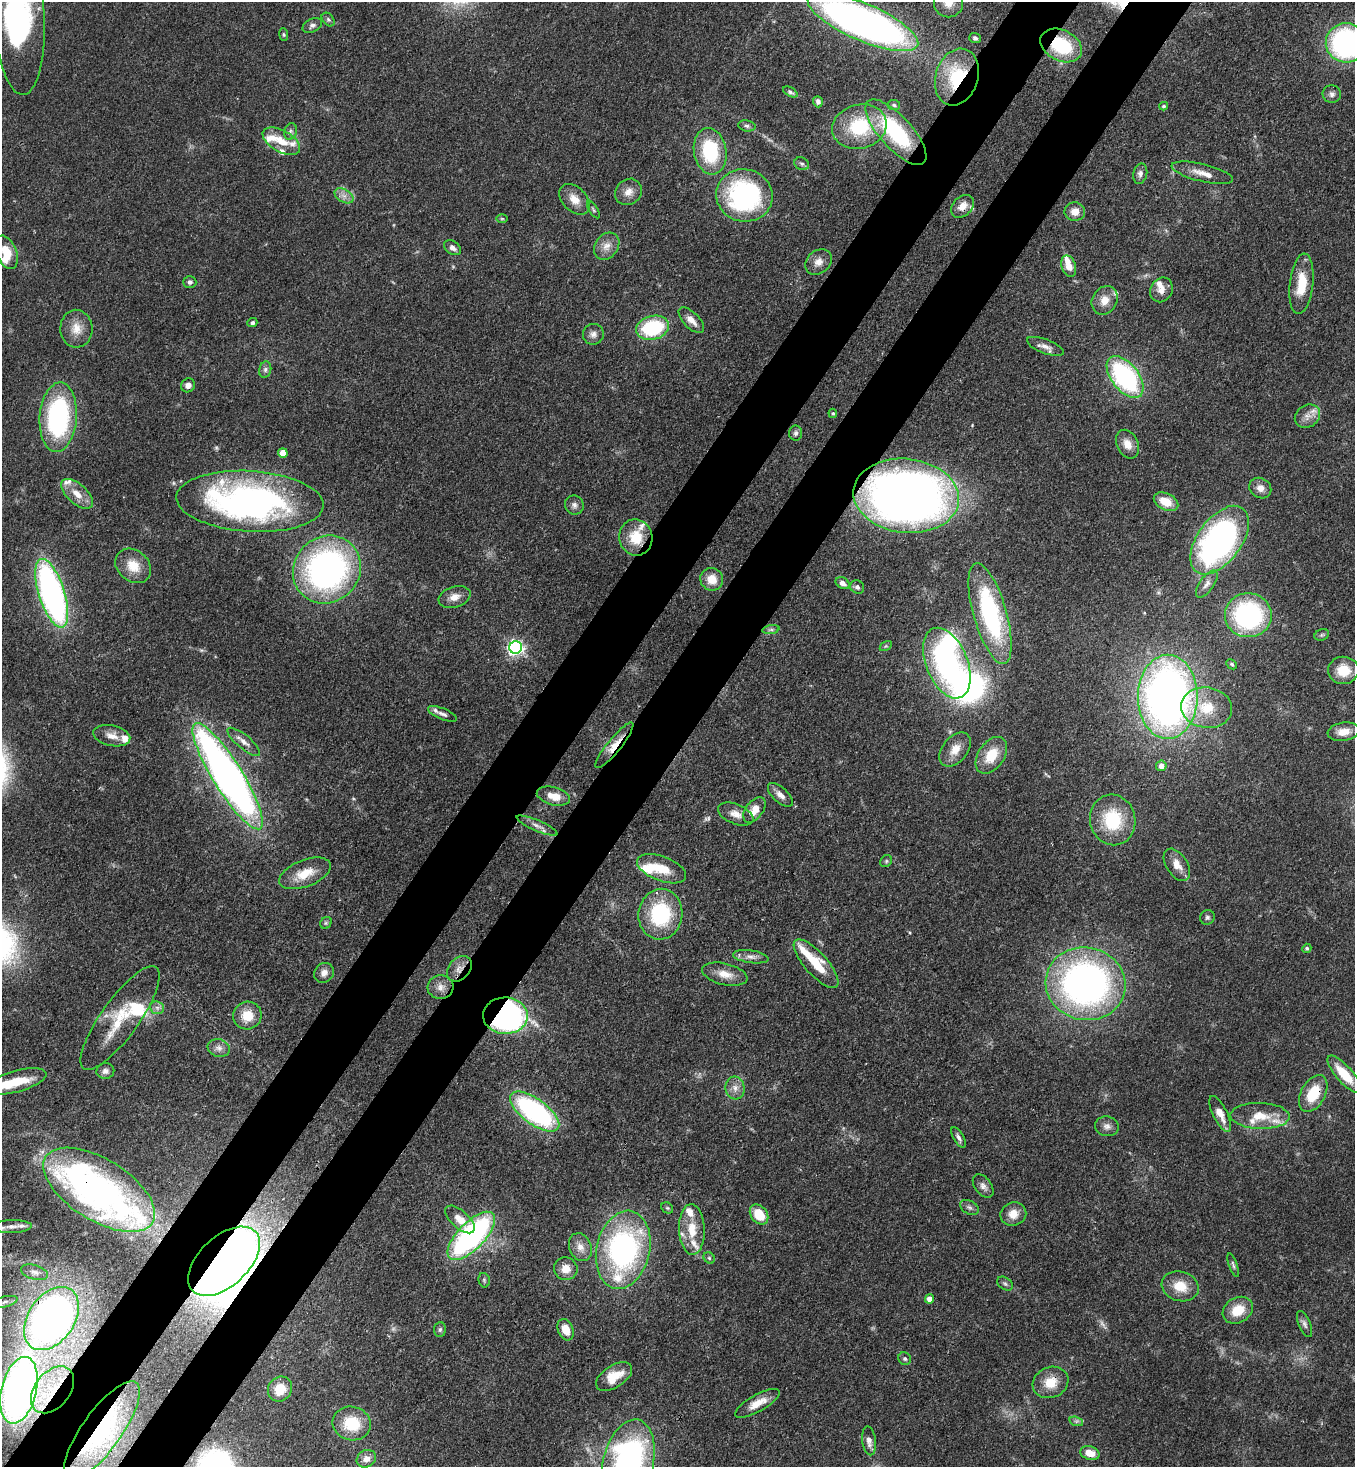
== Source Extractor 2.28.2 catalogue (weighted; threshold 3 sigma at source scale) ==
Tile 7 of 4 x 4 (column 3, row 2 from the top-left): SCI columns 2933-4285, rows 2990-4454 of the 6002 x 5980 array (HDU 1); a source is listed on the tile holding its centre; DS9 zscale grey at full resolution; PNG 1357 x 1469 px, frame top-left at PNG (2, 2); each listed source drawn as its Kron ellipse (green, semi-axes under 4 px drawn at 4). Shown black and unused: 10% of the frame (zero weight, under 3 of 4 exposures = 7% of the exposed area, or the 3 px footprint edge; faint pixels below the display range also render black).
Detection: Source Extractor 2.28.2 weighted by HDU 2 'WHT'; one run over the whole footprint, this tile lists its part. Background 0.107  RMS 0.0041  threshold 0.0184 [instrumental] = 3 sigma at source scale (4.5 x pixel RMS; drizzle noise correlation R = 1.50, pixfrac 1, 0.05/0.05 arcsec/px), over >= 5 px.
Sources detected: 205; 2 too faint to see at this stretch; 10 inside a brighter object's white glare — neither listed nor drawn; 24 inside a brighter listed object's ellipse — not listed separately; the other 169 listed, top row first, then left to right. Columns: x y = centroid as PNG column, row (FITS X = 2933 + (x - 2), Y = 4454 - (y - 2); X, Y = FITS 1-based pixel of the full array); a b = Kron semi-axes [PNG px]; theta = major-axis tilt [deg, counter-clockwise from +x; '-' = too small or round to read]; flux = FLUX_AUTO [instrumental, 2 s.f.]
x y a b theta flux
948 3 14 14 - 5.2
19 17 77 25 -87 100
328 20 8 5 -49 0.85
863 22 59 18 -23 290
312 25 10 6 27 1.5
284 35 6 4 -83 0.59
975 38 5 5 - 1.1
1346 43 20 19 - 95
1061 45 22 15 -26 25
957 77 29 21 72 28
790 92 8 4 -29 0.88
1332 94 9 9 - 1.6
818 102 6 5 - 1.2
894 105 6 5 - 0.75
1164 106 4 3 - 0.53
747 126 9 5 -11 1.1
859 127 27 22 15 26
290 131 8 6 74 1.2
896 132 42 16 -48 38
281 141 20 11 -29 7
710 151 23 16 -80 28
802 164 8 6 -29 1
1202 173 31 8 -13 5
1140 174 10 7 76 1.8
628 192 14 12 42 3.9
744 195 28 26 -12 68
344 196 10 6 -29 2.3
574 199 18 12 -47 5.2
962 206 13 9 45 3.7
593 209 10 4 -58 0.72
1075 212 10 9 - 4.1
502 219 6 4 0 0.52
607 246 15 11 52 4
452 248 9 6 -35 2.1
6 252 17 10 -68 7.6
818 262 14 11 40 3.7
1069 266 11 7 -73 5.5
190 282 6 6 - 1.4
1301 284 30 11 83 12
1161 290 13 10 60 3.3
1105 300 15 12 59 5
691 320 16 7 -46 3.9
252 323 5 4 - 0.97
653 328 17 12 15 33
76 329 19 16 -87 6.6
593 334 10 10 - 2.2
1045 346 19 7 -21 2.9
265 370 8 6 75 1.3
1125 377 24 13 -52 68
188 385 7 6 - 2.2
833 413 5 4 - 0.5
1307 416 13 11 33 3.6
58 417 35 18 86 67
796 433 7 6 - 1.1
1127 444 15 10 -64 4.4
283 453 5 4 - 7
1260 488 11 10 - 3.2
77 494 19 10 -41 5.6
906 496 53 37 -7 420
250 501 74 30 -4 160
1166 502 13 8 -27 7.7
574 505 10 9 - 1.7
636 537 18 16 -78 11
1220 540 39 22 54 150
133 566 19 15 -40 7.7
327 569 35 32 46 140
712 579 11 11 - 5.5
843 583 7 5 -33 2.2
1207 584 16 7 55 2.4
857 587 7 6 - 1.3
52 593 36 13 -72 140
455 597 16 10 18 3.8
990 614 52 16 -74 60
1248 615 23 22 - 59
771 630 9 4 8 1
1322 635 7 5 21 0.77
886 646 7 4 34 0.6
516 647 6 6 - 140
947 663 37 21 -68 85
1232 664 6 4 -44 0.66
1343 670 15 13 3 9.6
1168 697 42 30 -90 260
1207 708 25 20 -8 14
443 714 15 5 -22 1.6
1343 732 16 9 8 5
112 736 19 10 -12 4.4
244 742 20 7 -40 3.3
614 745 29 7 51 6.2
955 749 19 12 51 5.6
991 755 20 13 56 11
1161 766 5 5 - 3.2
228 776 62 15 -58 300
780 795 15 7 -42 2.8
553 796 17 9 -14 6.1
754 810 14 8 53 5.6
736 814 19 10 -22 3.9
1113 820 25 22 -76 22
537 826 22 5 -23 2.5
886 861 6 5 - 0.67
1177 865 18 10 -56 4.3
662 869 26 12 -20 10
305 873 27 13 22 9.2
660 914 25 22 82 34
1207 917 7 7 - 1.1
326 923 6 5 - 0.7
1307 948 5 4 - 0.65
751 957 18 6 -8 2.6
816 964 31 11 -48 15
459 969 14 10 47 3.7
324 973 10 9 - 2.6
725 974 23 10 -13 5.7
1085 984 40 36 -11 170
441 987 13 12 - 3.6
157 1008 7 6 - 1.5
247 1016 14 14 - 8
505 1016 22 18 -2 160
120 1018 62 19 54 19
219 1048 11 9 -16 2.3
105 1071 9 7 9 1.8
1344 1074 24 8 -48 12
16 1081 31 10 16 14
735 1088 11 9 -83 3.1
1313 1093 20 12 62 14
535 1111 29 12 -36 82
1220 1114 20 7 -64 4.6
1260 1116 29 13 -2 9.3
1107 1126 12 10 -11 2.2
959 1137 11 5 -60 1.5
983 1186 13 8 -54 2.2
99 1190 63 30 -32 110
969 1207 10 6 -28 1.3
667 1208 6 5 - 0.68
759 1214 11 8 -53 11
1013 1214 13 11 19 4.9
460 1219 18 9 -42 5.6
12 1226 19 6 2 2.7
692 1229 25 13 -88 9.5
471 1236 31 13 46 100
580 1247 14 11 -66 3.9
623 1250 39 26 77 100
709 1258 6 5 - 0.71
224 1261 43 24 43 410
1233 1265 12 3 -71 0.9
566 1269 12 11 - 4.6
34 1272 14 7 -16 2.1
484 1280 7 5 -77 0.75
1005 1284 8 5 -37 1
1180 1286 19 14 -17 8.7
930 1299 4 4 - 3.7
5 1302 13 5 14 1.9
1238 1310 16 12 30 8.8
51 1319 35 23 55 240
1305 1324 14 6 -68 1.6
440 1330 7 5 86 0.96
566 1330 11 7 -68 5.4
905 1359 6 6 - 0.88
614 1377 20 11 33 8.5
1051 1382 18 15 24 8.6
280 1389 13 11 52 8.3
19 1390 34 17 77 240
53 1390 26 17 51 17
757 1403 25 8 29 6.1
1076 1421 7 4 -17 0.93
352 1423 19 16 -14 15
102 1430 59 19 54 39
869 1441 14 6 -83 2.7
1090 1453 10 6 -17 5.4
366 1459 10 8 29 2.9
628 1463 45 25 76 130
Overlapping masked pixels (flux is a lower limit): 16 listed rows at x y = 1061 45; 957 77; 962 206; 1161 290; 906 496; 614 745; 459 969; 505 1016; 1313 1093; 99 1190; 224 1261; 51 1319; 1051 1382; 19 1390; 53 1390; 102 1430
Isophote crosses this tile's border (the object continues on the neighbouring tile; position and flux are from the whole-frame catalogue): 5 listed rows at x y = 948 3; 19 17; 863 22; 1346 43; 628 1463